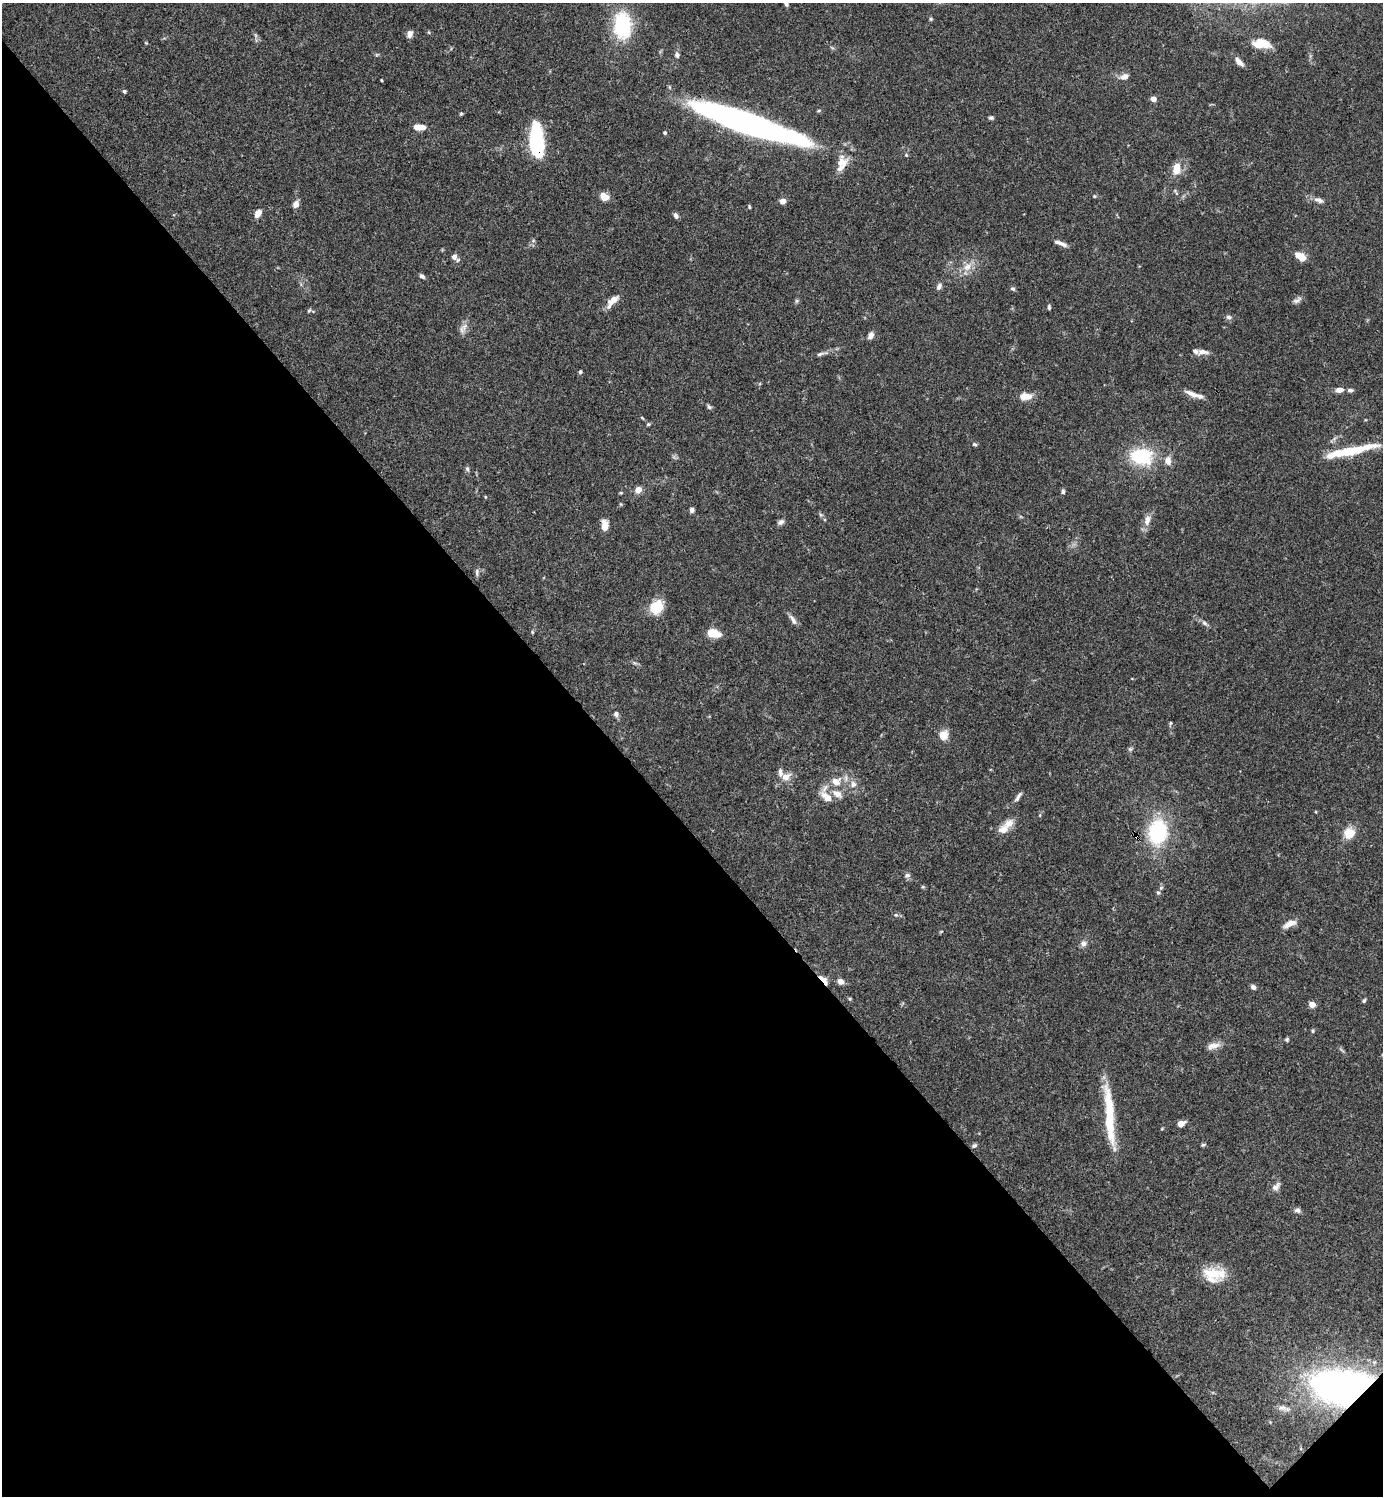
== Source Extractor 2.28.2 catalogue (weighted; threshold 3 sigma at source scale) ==
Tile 14 of 4 x 4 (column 2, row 4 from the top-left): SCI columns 1681-3061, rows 1-1494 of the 5981 x 5981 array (HDU 1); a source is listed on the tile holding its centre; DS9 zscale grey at full resolution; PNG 1385 x 1498 px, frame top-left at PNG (2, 3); no overlay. Shown black and unused: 45% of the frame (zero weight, under 3 of 4 exposures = <1% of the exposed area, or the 3 px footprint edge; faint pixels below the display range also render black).
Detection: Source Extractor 2.28.2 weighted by HDU 2 'WHT'; one run over the whole footprint, this tile lists its part. Background 0.066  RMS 0.0032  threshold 0.0144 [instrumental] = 3 sigma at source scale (4.5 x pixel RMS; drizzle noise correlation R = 1.50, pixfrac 1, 0.05/0.05 arcsec/px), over >= 5 px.
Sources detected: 122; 1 inside a brighter object's white glare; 1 cosmic-ray / hot-pixel residue — not listed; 9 inside a brighter listed object's ellipse — not listed separately; the other 111 listed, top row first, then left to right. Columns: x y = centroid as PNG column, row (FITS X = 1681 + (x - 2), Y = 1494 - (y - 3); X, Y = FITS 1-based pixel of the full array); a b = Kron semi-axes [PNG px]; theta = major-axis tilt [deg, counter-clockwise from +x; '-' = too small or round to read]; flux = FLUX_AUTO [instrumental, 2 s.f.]
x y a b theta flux
786 4 7 4 -59 0.83
931 19 5 5 - 0.41
622 25 32 20 -89 21
410 34 8 6 66 1.6
1261 44 18 9 -5 6.7
376 55 6 4 71 0.36
677 55 8 6 -79 0.97
1239 62 13 6 -48 1.9
1124 77 10 7 21 2
381 80 3 2 - 0.28
124 91 5 4 - 0.5
1153 99 4 4 - 2.8
461 114 4 4 - 0.44
991 118 7 5 6 0.57
745 123 107 19 -19 130
419 127 11 5 -4 4.5
665 133 5 4 - 0.49
536 142 29 11 -86 34
906 155 5 4 - 0.39
842 164 25 13 67 4.9
1176 169 16 10 81 3.9
1094 196 5 4 - 0.38
604 197 10 7 -31 3.5
1319 200 13 7 -20 1.7
783 201 6 6 - 1.9
296 204 8 6 69 1.9
749 207 5 3 - 0.37
258 213 10 6 58 2.2
676 216 7 5 -71 0.98
533 241 6 4 19 0.45
1058 242 13 5 -19 1.3
1298 255 12 7 -9 3.3
454 257 7 7 - 1.5
967 267 14 10 40 3.3
422 276 7 5 -40 0.78
939 286 7 6 - 1.2
1013 289 6 5 - 0.6
1297 300 13 6 30 1.1
612 301 20 8 47 3.1
796 301 7 4 71 0.48
1049 307 6 4 -90 0.54
309 310 6 4 66 0.43
1229 317 7 6 - 0.93
464 327 14 8 68 1.9
871 335 9 6 60 1.4
1203 352 15 6 -4 1.9
820 354 11 5 18 0.94
580 372 5 4 - 0.52
1339 390 8 5 6 2.1
1350 390 8 5 -4 0.85
1193 394 20 6 -23 2.7
1026 396 13 7 4 4.2
709 407 7 5 -40 0.63
642 418 6 3 -38 0.34
648 424 5 4 - 0.42
974 444 7 5 -16 0.54
1341 453 42 11 8 9.7
1141 456 23 16 -7 19
1168 461 12 8 -87 2.2
467 469 7 5 -69 0.64
638 490 7 7 - 2.4
1063 491 5 5 - 0.73
485 497 5 3 - 0.26
692 510 6 5 - 0.94
821 515 6 5 - 0.54
1147 520 17 8 80 2.4
781 522 9 6 33 1
605 525 11 7 -88 3.2
477 572 11 5 89 0.79
656 607 16 13 52 7.8
793 620 15 5 -58 1.4
1204 623 9 5 -28 0.9
532 632 6 3 -89 0.34
713 633 11 7 -14 7.6
616 714 7 6 - 0.97
1170 723 6 4 82 0.41
944 735 12 11 - 3
1130 749 6 6 - 0.57
786 777 12 10 28 3
836 782 13 11 10 4.1
853 784 10 9 - 1.9
837 794 15 9 -26 3
827 797 15 8 -39 3.8
1018 797 15 4 56 1.1
1009 823 16 10 31 2.9
1158 832 24 17 83 27
1349 833 11 10 - 5.6
907 875 8 6 11 0.86
923 887 5 5 - 0.39
1158 892 6 4 -62 0.57
896 915 5 5 - 0.51
1289 924 18 7 24 2.5
1083 943 8 8 - 1.3
824 980 15 5 -46 2.7
840 981 8 6 -37 1.7
1253 987 6 5 - 1.1
850 999 5 4 - 0.38
1364 1001 6 4 50 0.48
1312 1004 4 4 - 4.9
1313 1031 6 4 71 0.43
1287 1039 6 5 - 0.46
1213 1046 18 8 16 2.4
1110 1119 68 10 -85 16
1181 1123 6 5 - 2.7
974 1145 7 5 31 0.63
1203 1145 6 4 28 0.43
1276 1186 13 8 45 1.6
1298 1210 8 6 -8 0.96
1212 1274 25 19 -17 8.7
1343 1387 53 27 -4 160
1282 1408 15 7 0 1.8
Overlapping masked pixels (flux is a lower limit): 4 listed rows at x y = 745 123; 536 142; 824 980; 1343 1387
Isophote crosses this tile's border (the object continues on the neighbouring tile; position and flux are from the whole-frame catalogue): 1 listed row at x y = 786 4